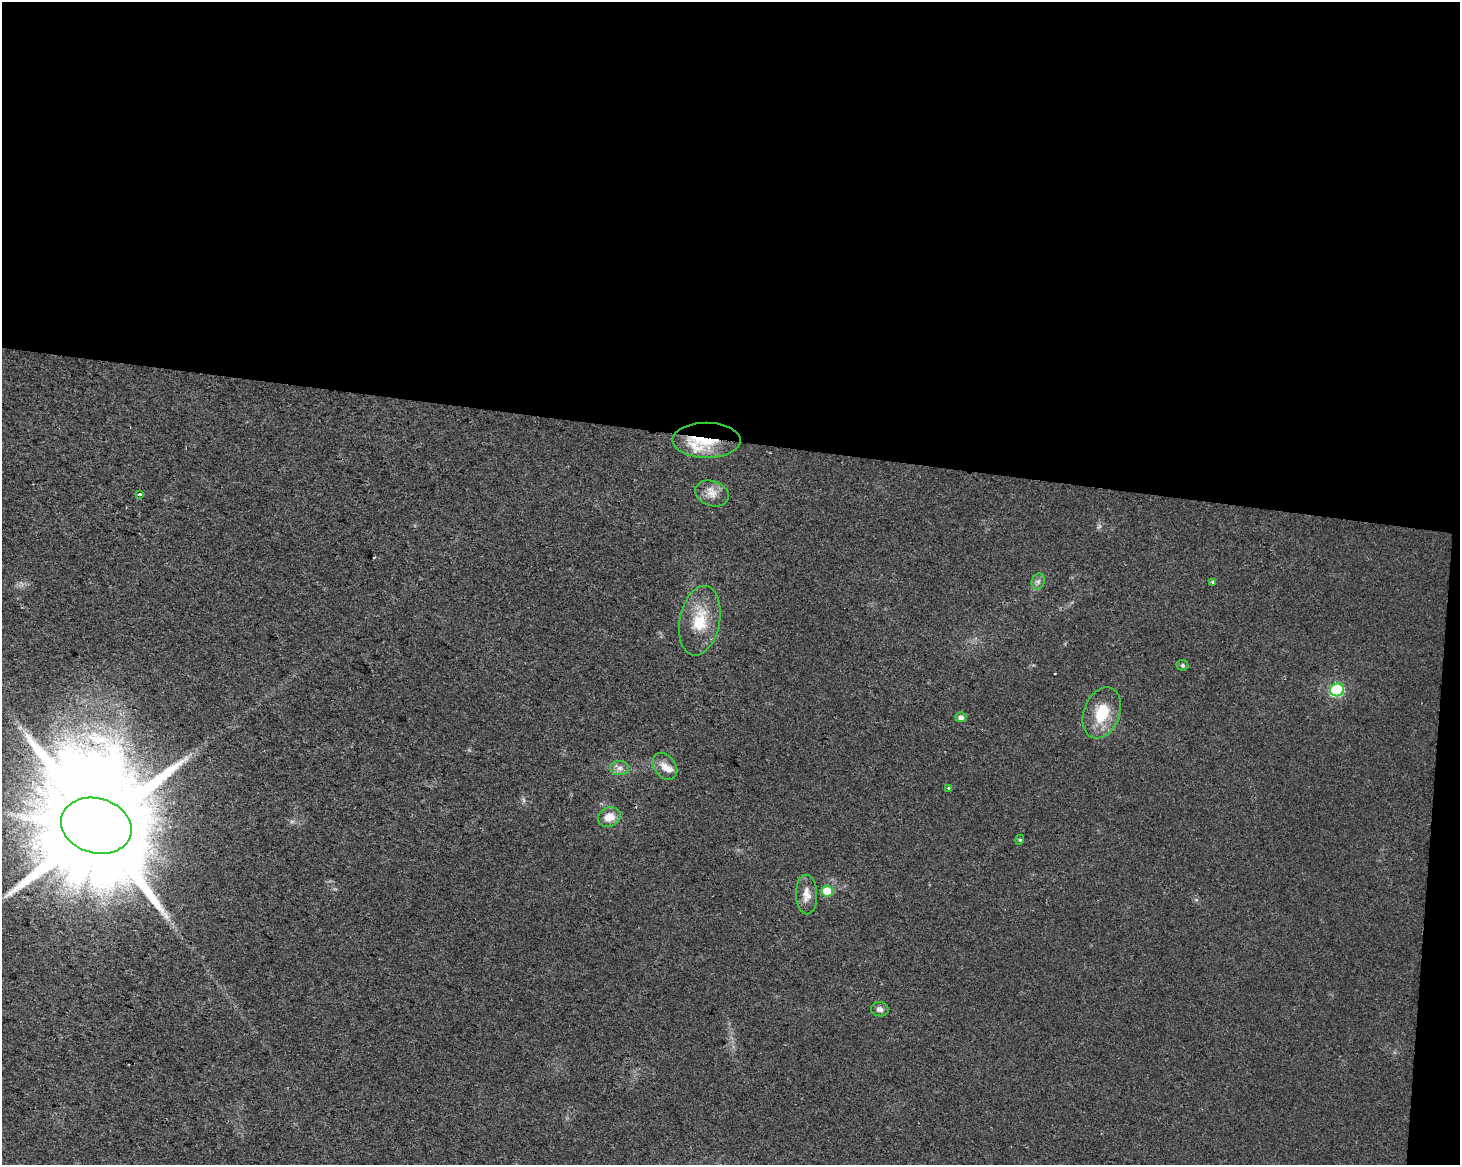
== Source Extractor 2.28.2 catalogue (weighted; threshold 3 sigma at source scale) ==
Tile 3 of 3 x 4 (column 3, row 1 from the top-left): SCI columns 3203-4660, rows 3491-4653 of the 4889 x 4662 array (HDU 1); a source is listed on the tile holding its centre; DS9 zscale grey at full resolution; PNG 1462 x 1167 px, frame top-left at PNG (2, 2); each listed source drawn as its Kron ellipse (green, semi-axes under 4 px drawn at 4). Shown black and unused: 39% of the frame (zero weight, under 2 of 3 exposures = <1% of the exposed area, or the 3 px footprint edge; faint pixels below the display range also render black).
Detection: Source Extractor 2.28.2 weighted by HDU 2 'WHT'; one run over the whole footprint, this tile lists its part. Background 0.0254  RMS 0.0053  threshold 0.0239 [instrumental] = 3 sigma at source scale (4.5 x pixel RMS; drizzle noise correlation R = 1.50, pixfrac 1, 0.0396/0.0396 arcsec/px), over >= 5 px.
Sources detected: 22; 3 inside a brighter listed object's ellipse — not listed separately; the other 19 listed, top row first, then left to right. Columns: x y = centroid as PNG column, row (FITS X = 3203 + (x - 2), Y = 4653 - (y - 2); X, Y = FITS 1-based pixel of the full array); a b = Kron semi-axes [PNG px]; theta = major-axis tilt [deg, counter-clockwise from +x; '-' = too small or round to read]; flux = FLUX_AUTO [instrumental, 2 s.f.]
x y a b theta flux
706 440 34 17 0 21
712 493 17 12 -21 5.8
140 494 3 2 - 1.8
1038 581 8 6 69 1.7
1212 582 4 3 - 0.97
700 621 35 20 79 20
1183 665 6 5 - 1
1337 690 7 6 - 48
1102 713 26 18 69 18
961 717 5 5 - 2.5
665 766 15 10 -53 5.2
619 768 9 7 -2 2.6
949 788 4 3 - 1.1
609 817 12 9 21 7.2
96 826 36 27 -16 24000
1020 840 5 4 - 0.69
827 891 5 5 - 14
807 894 20 10 -88 5.8
880 1009 9 7 -8 2.1
Overlapping masked pixels (flux is a lower limit): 1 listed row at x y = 706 440